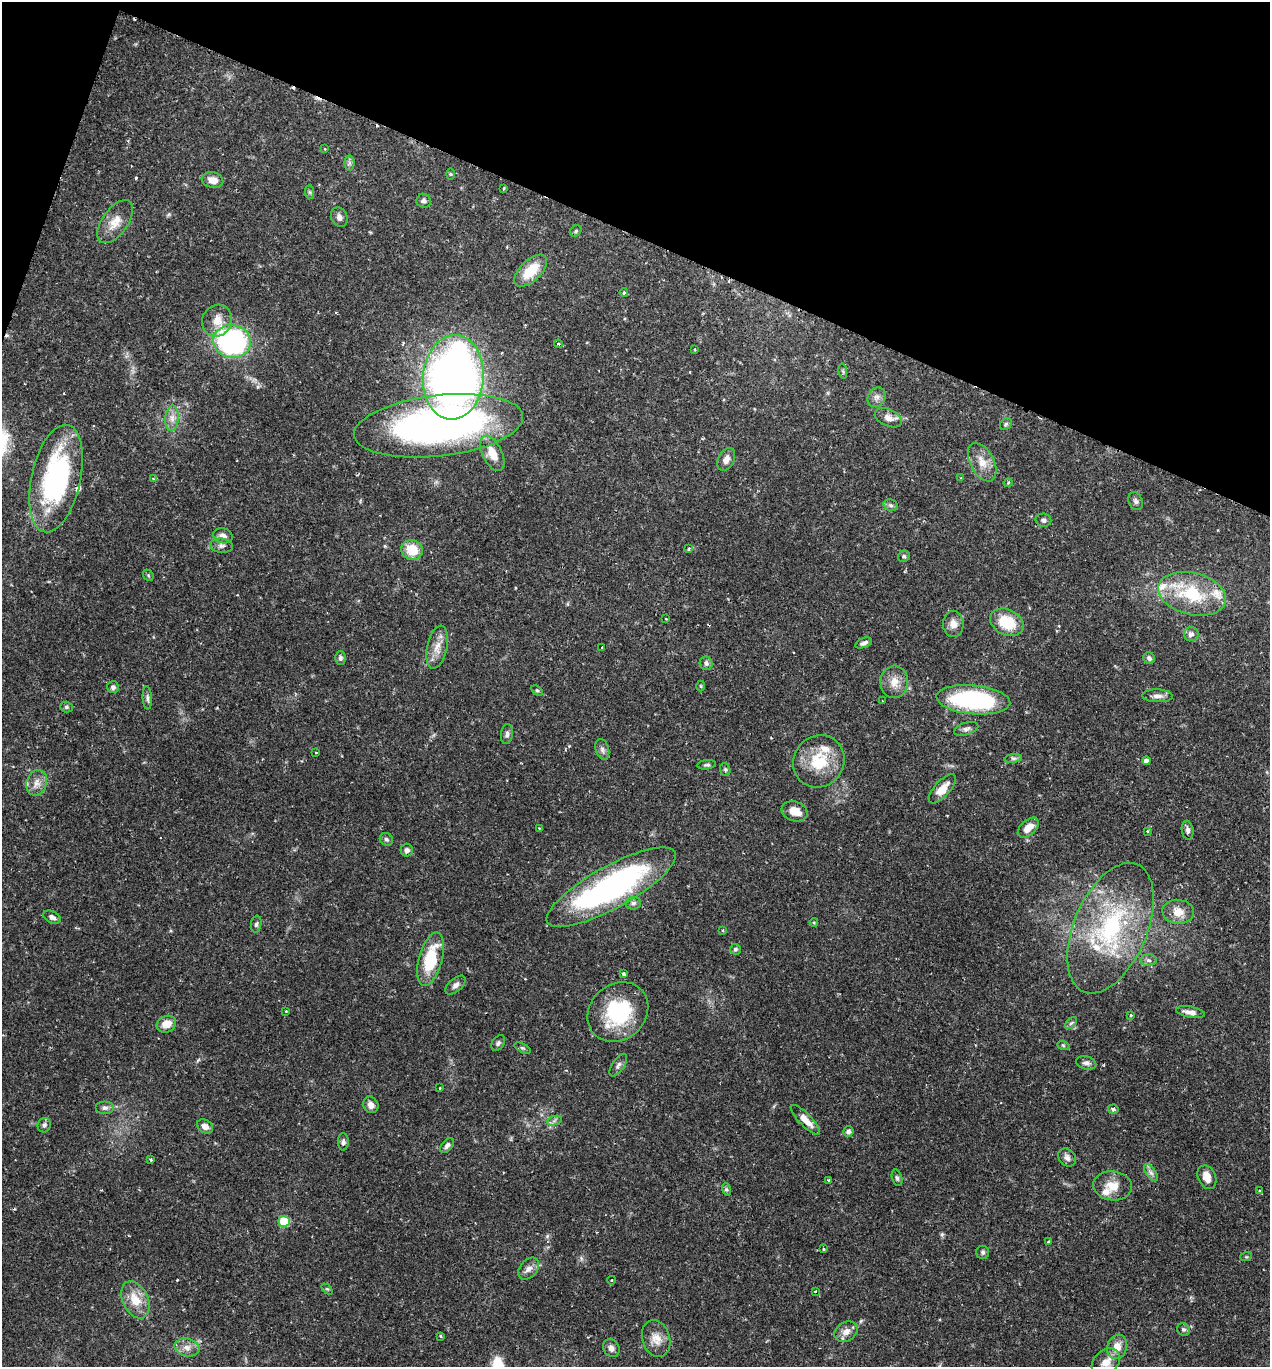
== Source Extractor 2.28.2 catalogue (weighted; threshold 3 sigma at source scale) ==
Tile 2 of 4 x 4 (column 2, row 1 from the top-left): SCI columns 1411-2678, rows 4104-5468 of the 5488 x 5474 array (HDU 1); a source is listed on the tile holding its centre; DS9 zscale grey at full resolution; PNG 1272 x 1369 px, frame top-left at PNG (2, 2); each listed source drawn as its Kron ellipse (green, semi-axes under 4 px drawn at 4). Shown black and unused: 19% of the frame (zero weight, under 2 of 3 exposures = <1% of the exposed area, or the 3 px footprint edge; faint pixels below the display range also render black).
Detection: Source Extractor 2.28.2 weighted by HDU 2 'WHT'; one run over the whole footprint, this tile lists its part. Background 0.12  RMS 0.0034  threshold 0.0152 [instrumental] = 3 sigma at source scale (4.5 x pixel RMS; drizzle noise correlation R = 1.50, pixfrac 1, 0.05/0.05 arcsec/px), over >= 5 px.
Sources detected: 150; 3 cosmic-ray / hot-pixel residue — neither listed nor drawn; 8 inside a brighter listed object's ellipse — not listed separately; the other 139 listed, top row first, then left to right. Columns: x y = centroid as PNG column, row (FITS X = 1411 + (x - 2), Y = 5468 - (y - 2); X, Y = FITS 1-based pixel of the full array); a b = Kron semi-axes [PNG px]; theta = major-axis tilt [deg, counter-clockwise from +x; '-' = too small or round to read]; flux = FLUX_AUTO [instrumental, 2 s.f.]
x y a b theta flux
325 149 3 2 - 0.26
349 163 7 5 90 0.85
450 174 6 4 -89 0.34
213 180 11 8 -14 3.1
504 188 3 3 - 0.44
310 192 7 4 -89 0.59
424 201 7 7 - 0.99
339 217 10 8 -64 1.4
115 222 25 13 55 5.4
576 231 6 5 - 0.61
531 271 20 10 44 9
624 293 4 3 - 0.4
217 321 16 14 65 4.6
232 341 19 16 -11 65
558 344 4 3 - 0.49
695 349 4 2 - 0.26
843 371 8 3 -84 0.47
453 377 42 30 85 230
876 397 10 8 61 1.6
172 418 13 7 85 2.3
888 418 14 8 -25 2.4
1006 424 6 5 - 0.6
439 426 85 30 7 160
492 453 19 10 -64 5.7
726 459 12 8 63 2.4
982 462 21 11 -62 4.8
56 478 55 24 77 52
961 478 4 2 - 0.23
153 479 4 3 - 0.32
1008 483 4 4 - 0.48
1136 501 9 7 -65 1
891 505 7 5 -21 0.78
1043 520 8 6 -10 1.1
223 536 10 7 -15 2
221 546 11 7 -6 1.3
688 549 3 3 - 0.41
412 550 11 10 - 7.6
904 556 6 5 - 0.63
148 575 6 4 -48 0.45
1192 594 34 21 -14 21
666 619 2 2 - 0.32
1007 622 17 13 -26 12
953 624 13 10 -89 2.8
1191 634 7 7 - 1.5
864 643 9 5 20 1.2
437 647 22 10 78 4.2
602 647 3 2 - 0.23
340 658 6 5 - 0.78
1149 658 6 5 - 1
706 663 7 6 - 0.97
894 682 16 14 85 4.2
701 686 5 3 - 0.32
113 687 6 6 - 0.92
537 690 6 4 -36 0.58
1157 696 15 6 -2 1.9
147 698 11 4 -86 0.95
973 700 37 14 -5 46
883 701 3 2 - 0.28
66 707 6 5 - 0.59
966 729 12 6 18 1.2
507 734 10 6 82 1.1
602 749 11 6 -72 1.2
316 753 4 2 - 0.26
1013 758 9 4 7 0.78
819 761 27 25 56 14
1146 761 4 4 - 1.5
707 765 9 4 8 0.71
725 770 7 5 -71 0.6
37 783 13 10 71 2.9
942 789 18 8 48 4.5
795 811 13 9 -17 4.2
539 828 3 2 - 0.28
1028 828 12 7 43 3.9
1188 830 9 6 -82 1.2
1147 831 3 3 - 0.46
386 839 7 6 - 0.75
407 850 6 6 - 1.3
611 887 73 21 29 85
633 903 8 6 4 0.98
1178 912 16 12 -5 4.3
52 917 9 6 -25 1.3
814 923 4 4 - 0.36
256 924 8 5 81 0.77
1110 928 69 36 67 47
723 930 3 2 - 0.32
735 949 5 5 - 0.69
431 959 27 11 75 16
1149 960 8 6 -2 0.91
624 974 4 3 - 0.95
456 985 12 6 42 1.6
286 1011 3 3 - 0.3
618 1012 32 27 41 26
1190 1012 14 5 -11 2.1
1131 1015 3 3 - 0.54
1071 1023 7 4 44 0.6
166 1024 10 8 25 4
498 1043 8 6 53 0.77
1063 1045 6 4 -19 0.47
522 1048 9 4 -26 0.54
1086 1063 10 6 -14 1.2
618 1065 13 6 56 1.2
440 1088 3 2 - 0.26
371 1105 8 7 - 1.7
104 1108 9 6 0 1.1
1113 1109 5 4 - 1
805 1120 20 6 -46 3.9
554 1121 7 4 19 0.82
44 1125 7 6 - 0.96
205 1126 9 6 -32 2
848 1131 5 5 - 1.2
343 1142 9 5 90 0.85
447 1145 9 5 48 1.1
1067 1157 10 8 -46 1.4
151 1160 4 3 - 0.45
1151 1173 10 5 -54 1.2
1207 1177 12 8 -66 3.5
897 1178 8 5 -74 0.78
829 1180 3 3 - 0.68
1113 1186 19 14 -8 5.2
726 1189 6 4 -72 0.57
1260 1191 3 3 - 0.57
284 1221 5 5 - 15
1049 1242 4 3 - 0.33
823 1249 3 3 - 0.56
983 1252 6 6 - 0.72
1246 1257 6 4 17 0.4
529 1269 12 8 49 2.1
612 1280 4 3 - 0.27
327 1289 6 4 -43 0.5
816 1291 4 2 - 0.25
135 1300 19 12 -65 6.6
1183 1329 7 6 - 0.77
846 1332 12 9 30 2.8
441 1336 3 3 - 0.41
656 1339 19 14 -71 4.1
187 1347 12 9 -12 2.6
1117 1347 12 9 70 4
611 1348 9 7 -59 1.5
1106 1362 16 11 42 4
Unlisted compact peaks at least as high as the median listed source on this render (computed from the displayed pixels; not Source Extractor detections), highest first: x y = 136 178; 547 1236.